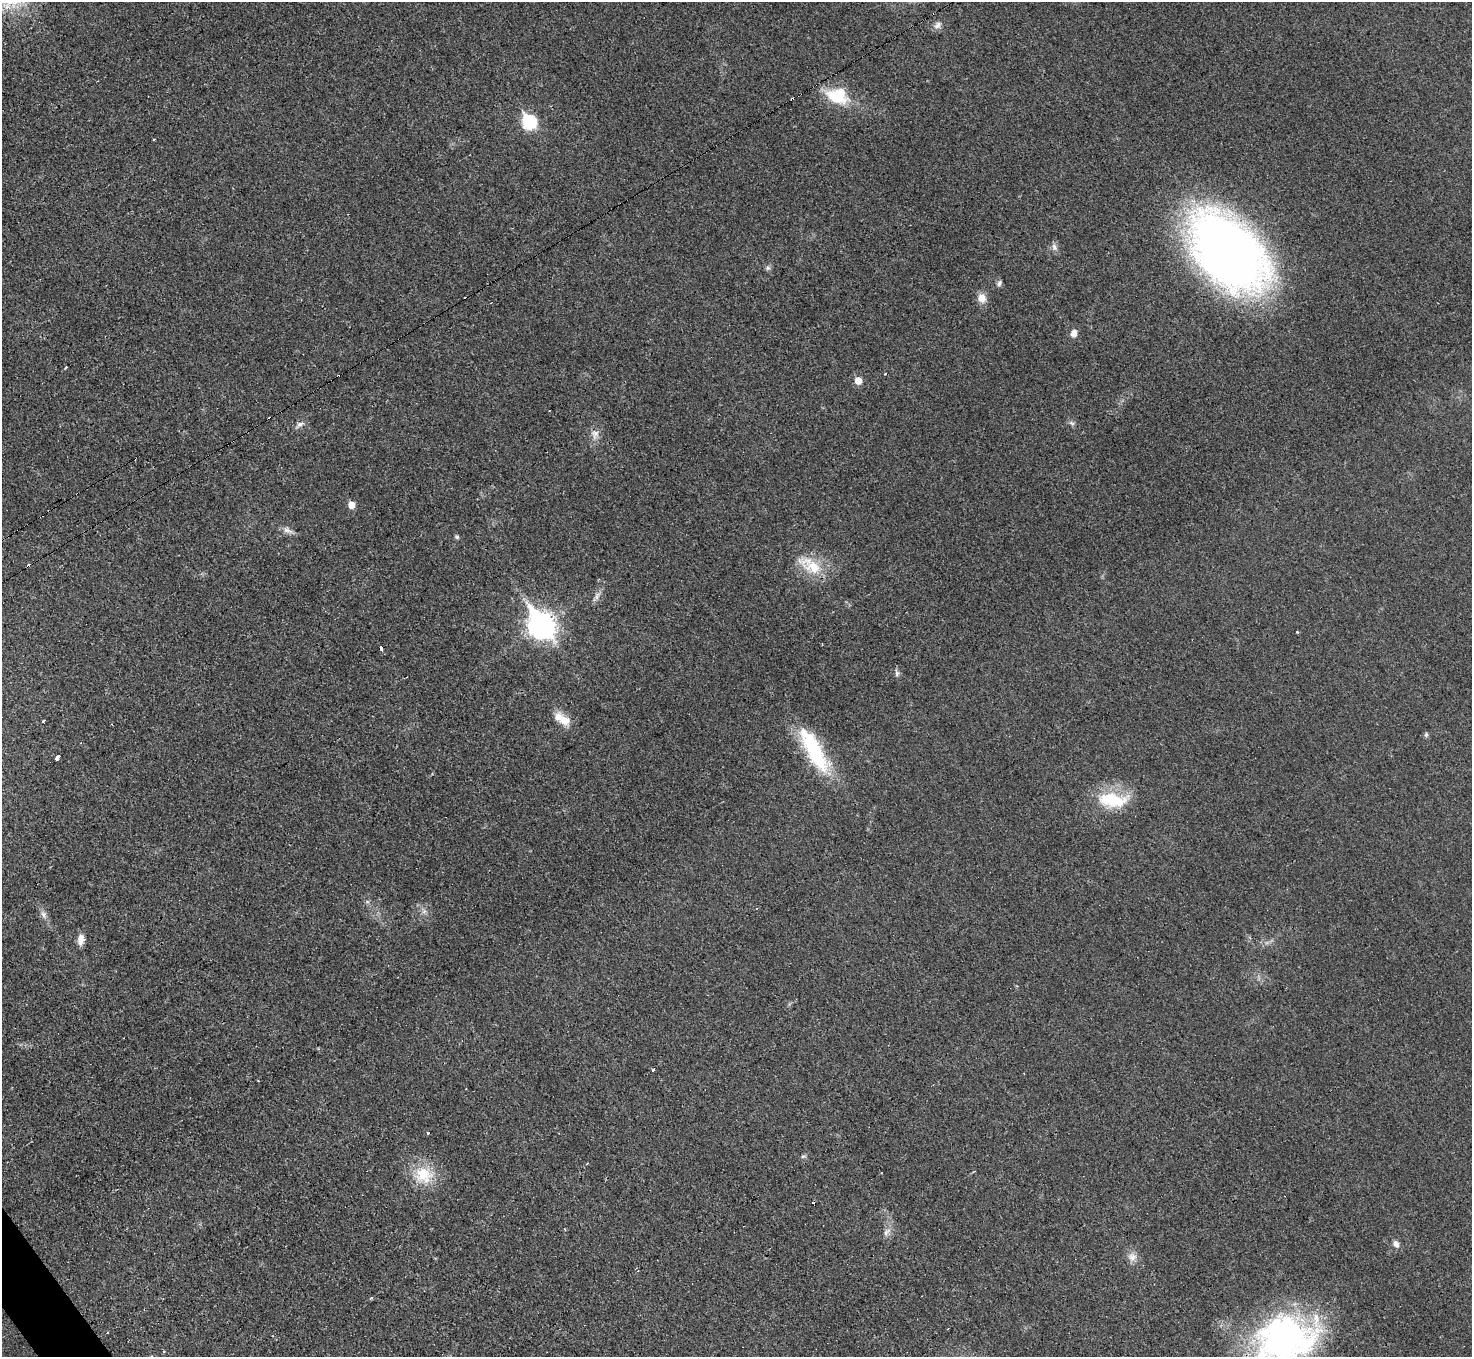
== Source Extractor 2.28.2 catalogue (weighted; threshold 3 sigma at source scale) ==
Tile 7 of 4 x 4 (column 3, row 2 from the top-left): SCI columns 2939-4408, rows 2868-4222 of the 5878 x 5872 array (HDU 1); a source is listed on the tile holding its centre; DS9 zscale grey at full resolution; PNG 1474 x 1359 px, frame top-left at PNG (2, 2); no overlay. Shown black and unused: <1% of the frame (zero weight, under 3 of 4 exposures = <1% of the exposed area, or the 3 px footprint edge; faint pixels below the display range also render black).
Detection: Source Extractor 2.28.2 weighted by HDU 2 'WHT'; one run over the whole footprint, this tile lists its part. Background 0.0333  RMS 0.0044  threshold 0.0198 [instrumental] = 3 sigma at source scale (4.5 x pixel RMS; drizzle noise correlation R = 1.50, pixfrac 1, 0.05/0.05 arcsec/px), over >= 5 px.
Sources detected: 56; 1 inside a brighter object's white glare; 12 cosmic-ray / hot-pixel residue — not listed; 2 inside a brighter listed object's ellipse — not listed separately; the other 41 listed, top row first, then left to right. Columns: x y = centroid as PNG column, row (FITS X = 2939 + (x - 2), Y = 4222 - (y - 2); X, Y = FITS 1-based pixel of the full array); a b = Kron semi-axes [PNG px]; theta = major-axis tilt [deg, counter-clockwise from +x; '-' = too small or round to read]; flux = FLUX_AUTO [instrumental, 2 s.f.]
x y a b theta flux
938 25 12 8 45 2.1
836 97 32 15 -23 16
529 122 9 7 -53 38
154 139 3 2 - 0.53
1054 247 11 7 -59 1.7
1228 251 80 48 -50 370
768 268 7 6 - 0.98
999 283 8 6 62 1.2
982 298 12 11 - 3.9
1074 333 9 7 73 2.7
885 374 3 3 - 0.37
858 381 7 7 - 4.6
1072 423 10 4 -27 1.1
300 424 13 6 34 1.7
595 433 12 9 -17 2.7
351 505 6 6 - 4.2
288 530 15 7 -23 2.3
457 537 5 5 - 0.75
810 565 38 17 -32 14
597 596 13 5 73 2
541 625 14 10 -53 270
381 648 3 3 - 3.7
897 673 9 5 -80 1.3
564 720 17 13 -31 6.2
44 721 3 3 - 1.2
1426 735 6 5 - 0.78
814 750 63 19 -61 34
57 758 4 3 - 12
1112 800 41 19 -4 21
424 911 7 6 - 1.3
44 915 10 7 -69 2
81 940 12 7 82 3.6
653 1070 3 3 - 1.3
428 1133 3 3 - 2.2
803 1156 6 4 19 0.7
587 1163 3 2 - 0.5
423 1174 27 21 10 15
886 1232 14 5 47 2.1
1396 1244 9 7 -51 2.1
1132 1257 12 11 - 3.3
1283 1338 68 62 51 140
Isophote crosses this tile's border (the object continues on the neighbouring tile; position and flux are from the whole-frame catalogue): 1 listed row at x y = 1283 1338